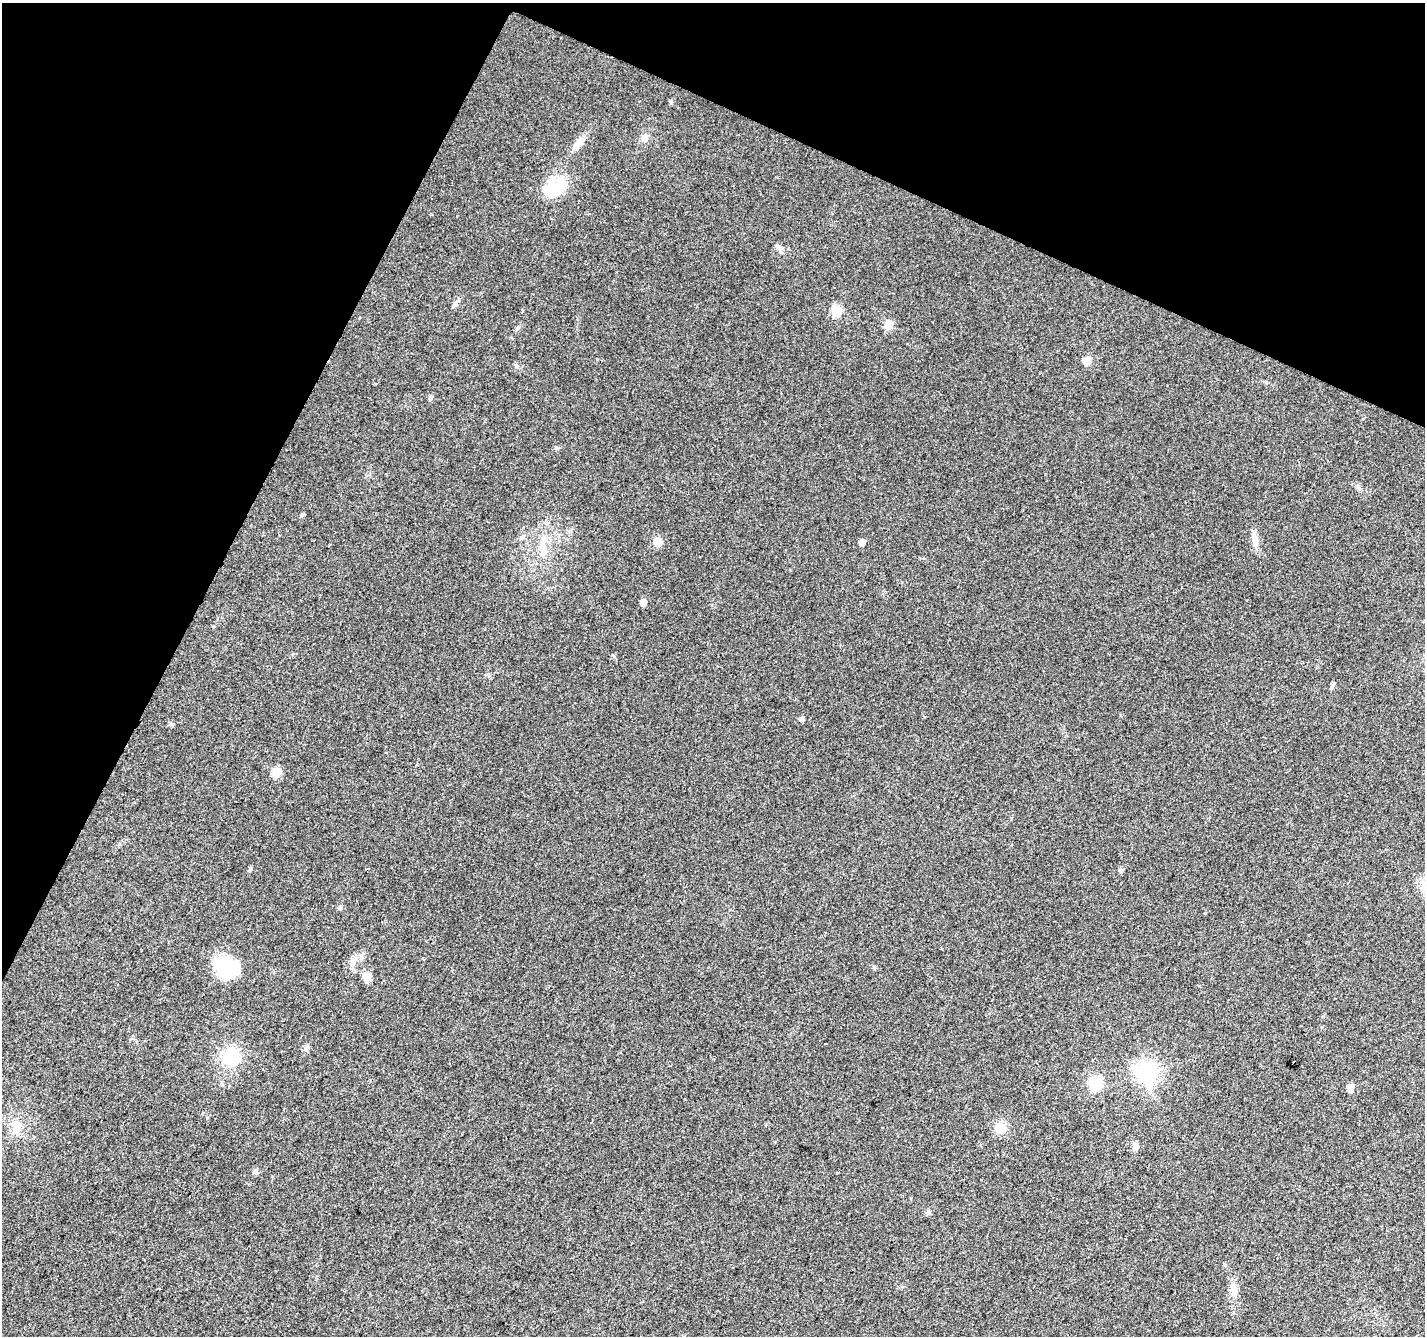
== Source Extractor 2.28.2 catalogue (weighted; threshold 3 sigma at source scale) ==
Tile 2 of 4 x 4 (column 2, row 1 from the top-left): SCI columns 1432-2854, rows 4274-5607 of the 5701 x 5810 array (HDU 1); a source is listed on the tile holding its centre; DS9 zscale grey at full resolution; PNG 1427 x 1338 px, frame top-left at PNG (2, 3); no overlay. Shown black and unused: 24% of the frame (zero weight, under 2 of 3 exposures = <1% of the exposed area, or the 3 px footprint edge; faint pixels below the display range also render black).
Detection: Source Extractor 2.28.2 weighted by HDU 2 'WHT'; one run over the whole footprint, this tile lists its part. Background 0.0488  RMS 0.0058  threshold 0.0262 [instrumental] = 3 sigma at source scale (4.5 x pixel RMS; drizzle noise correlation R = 1.50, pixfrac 1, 0.0396/0.0396 arcsec/px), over >= 5 px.
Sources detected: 36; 1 cosmic-ray / hot-pixel residue — not listed; the other 35 listed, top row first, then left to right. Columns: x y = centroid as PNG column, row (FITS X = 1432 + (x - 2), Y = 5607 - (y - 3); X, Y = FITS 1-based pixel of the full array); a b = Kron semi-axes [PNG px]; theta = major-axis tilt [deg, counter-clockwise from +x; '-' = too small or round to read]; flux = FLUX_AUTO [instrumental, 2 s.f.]
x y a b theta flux
644 138 11 4 4 1.8
578 143 17 8 47 4.5
555 187 31 22 43 19
779 248 13 6 -52 2.4
455 304 13 4 61 1.6
836 310 6 6 - 27
888 325 6 5 - 18
1087 360 9 7 45 4.4
516 365 7 4 -45 0.86
430 398 7 5 53 1.2
302 515 5 5 - 1.1
1255 540 22 7 -83 4.9
657 541 5 5 - 15
862 542 5 5 - 4
542 546 12 11 - 6
643 602 5 5 - 4.1
1332 686 10 4 71 1.2
801 719 5 5 - 1.8
276 772 12 9 80 5.2
1121 870 6 5 - 0.93
352 961 13 6 77 2.7
225 966 30 18 -22 32
874 967 5 5 - 0.78
366 976 10 10 - 4.9
306 1047 10 5 53 1.7
230 1057 24 21 17 20
1147 1073 8 8 - 300
1096 1082 6 6 - 55
1350 1088 6 5 - 7.9
17 1127 14 14 - 7
1000 1128 16 15 - 6.6
1136 1147 8 8 - 3
256 1171 6 5 - 1.8
928 1212 6 5 - 1.2
1233 1288 13 7 -77 3.6
Unlisted compact peaks at least as high as the median listed source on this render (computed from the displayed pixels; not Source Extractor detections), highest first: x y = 251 869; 671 103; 557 448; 207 1117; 339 908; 171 724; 222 1085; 597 359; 1266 382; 1359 488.